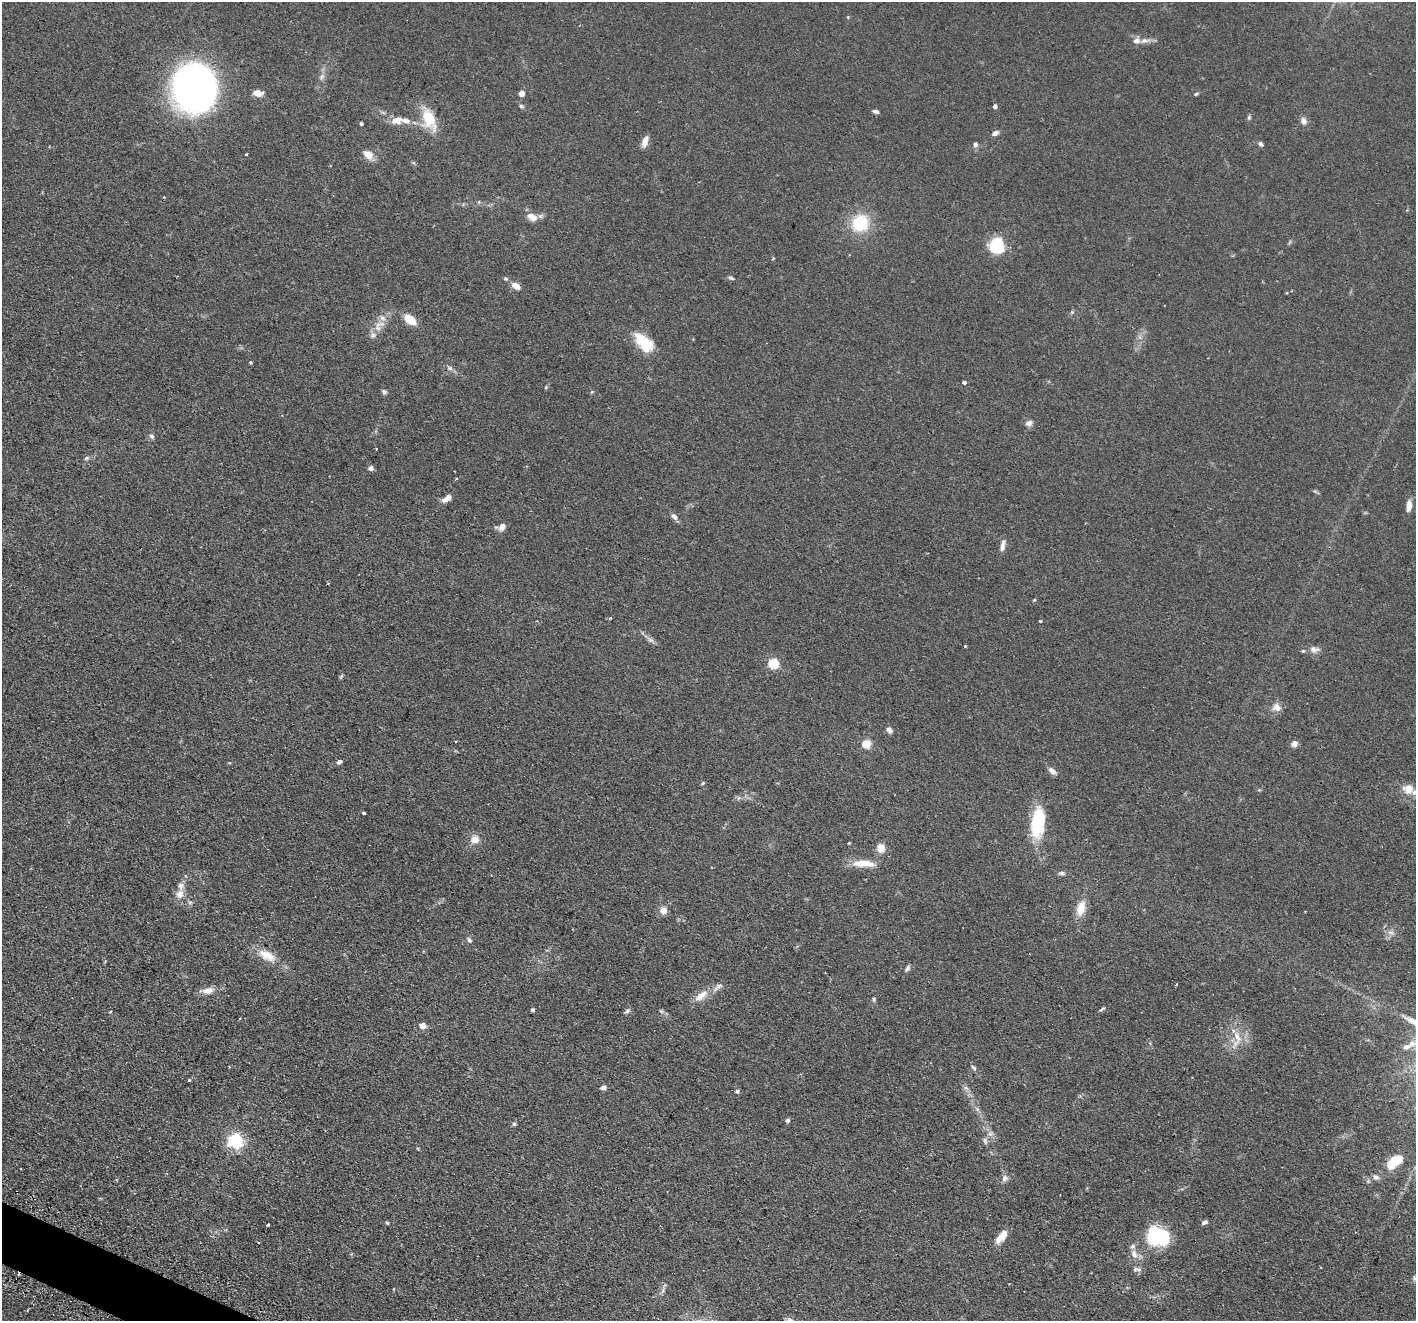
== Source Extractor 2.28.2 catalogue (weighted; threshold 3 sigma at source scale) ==
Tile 7 of 4 x 4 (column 3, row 2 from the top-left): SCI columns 2874-4287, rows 2812-4130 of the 5744 x 5759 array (HDU 1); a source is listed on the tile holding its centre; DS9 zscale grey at full resolution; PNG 1418 x 1323 px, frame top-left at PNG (2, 2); no overlay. Shown black and unused: <1% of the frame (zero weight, under 2 of 3 exposures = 4% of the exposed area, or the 3 px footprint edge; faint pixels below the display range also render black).
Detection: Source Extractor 2.28.2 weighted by HDU 2 'WHT'; one run over the whole footprint, this tile lists its part. Background 0.0769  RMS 0.0066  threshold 0.0296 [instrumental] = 3 sigma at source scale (4.5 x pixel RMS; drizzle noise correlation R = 1.50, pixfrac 1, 0.05/0.05 arcsec/px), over >= 5 px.
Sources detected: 119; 2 too faint to see at this stretch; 1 inside a brighter object's white glare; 4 cosmic-ray / hot-pixel residue — not listed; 7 inside a brighter listed object's ellipse — not listed separately; the other 105 listed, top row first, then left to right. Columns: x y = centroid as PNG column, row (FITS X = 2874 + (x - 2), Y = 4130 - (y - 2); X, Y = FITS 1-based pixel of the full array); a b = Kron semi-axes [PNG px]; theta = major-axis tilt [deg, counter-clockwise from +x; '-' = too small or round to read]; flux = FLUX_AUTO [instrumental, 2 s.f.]
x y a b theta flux
1145 41 14 7 5 3.8
193 87 37 34 -90 350
258 93 11 7 -6 4.6
521 93 4 4 - 6.3
1196 94 6 4 18 0.84
521 106 6 5 - 1
995 106 4 4 - 2.1
876 111 7 4 -14 1.6
1249 117 6 5 - 1
429 119 23 13 -68 21
397 120 17 10 11 5.7
1304 121 10 8 -67 2.7
361 124 3 3 - 1
995 133 8 5 24 2.4
645 141 13 6 71 4.6
975 144 6 5 - 1.8
1260 144 7 5 -45 1.4
246 154 3 3 - 0.87
368 155 14 9 -41 5.7
479 202 6 4 71 0.73
532 217 15 9 -29 6
860 223 16 15 - 29
996 245 8 8 - 55
731 278 7 4 -26 1.3
516 286 12 7 -34 4.5
410 320 12 7 -40 11
378 327 18 9 75 6.7
644 343 28 15 -44 17
250 362 4 4 - 0.75
449 368 10 5 -38 1.9
964 382 4 3 - 2.8
546 387 5 4 - 0.75
384 392 7 6 - 1.3
1029 423 9 7 27 2.5
152 436 8 6 -44 1.6
86 458 7 5 27 1.2
371 468 6 5 - 2.1
456 479 4 2 - 0.61
446 498 13 6 37 4.4
1409 506 13 6 83 5.1
674 517 9 6 -46 2.5
502 527 9 7 54 4.1
1002 547 14 7 77 3.3
328 583 4 2 - 0.47
1034 600 5 3 - 0.55
610 618 4 4 - 0.6
1040 621 3 3 - 1.1
651 640 10 5 -21 2
965 646 3 3 - 0.99
1314 649 13 9 -2 3.6
773 663 5 5 - 50
341 676 6 4 45 0.8
1277 707 11 11 - 4.3
889 730 8 6 -42 2.2
456 741 2 2 - 0.62
866 744 5 5 - 25
1294 744 7 6 - 3.3
339 762 6 5 - 1.6
1052 771 10 6 -43 3
703 783 5 3 - 0.72
1408 789 14 12 -10 7.3
363 813 4 3 - 1.8
1038 823 34 14 83 33
475 839 6 6 - 8.2
881 848 5 5 - 23
864 863 31 9 -3 10
1062 873 9 5 -10 1.6
180 894 12 10 51 4.8
1081 908 18 11 75 8.7
663 911 7 6 - 5.9
469 940 8 6 -47 1.5
267 955 27 12 -26 11
907 969 9 5 49 1.6
1176 985 3 2 - 1.1
208 990 15 8 10 5
701 996 21 9 38 7.6
874 999 6 4 -88 1
1102 1009 9 3 39 1
532 1010 4 4 - 1.2
627 1011 9 5 44 1.4
661 1011 7 4 -44 1.1
110 1012 4 3 - 0.56
240 1018 3 2 - 0.49
422 1026 5 5 - 6.5
1237 1039 32 12 80 12
973 1068 9 5 -46 1.4
189 1080 3 3 - 2.6
603 1087 7 5 11 2
966 1088 8 4 -37 1.5
737 1091 5 4 - 1.4
788 1120 5 5 - 1.2
514 1124 6 5 - 0.96
235 1141 6 6 - 160
985 1141 9 5 -74 1.6
1394 1162 18 9 40 14
1376 1177 8 6 -30 2.1
1005 1178 9 8 - 2.7
1204 1222 7 4 31 1.7
387 1223 5 4 - 0.66
268 1225 3 3 - 3
1158 1236 26 18 10 42
1001 1237 19 8 50 6.8
1134 1254 12 8 -63 3.9
1135 1269 8 6 41 1.7
663 1290 9 4 78 1.7
Isophote crosses this tile's border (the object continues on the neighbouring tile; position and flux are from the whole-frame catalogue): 1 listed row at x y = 1408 789